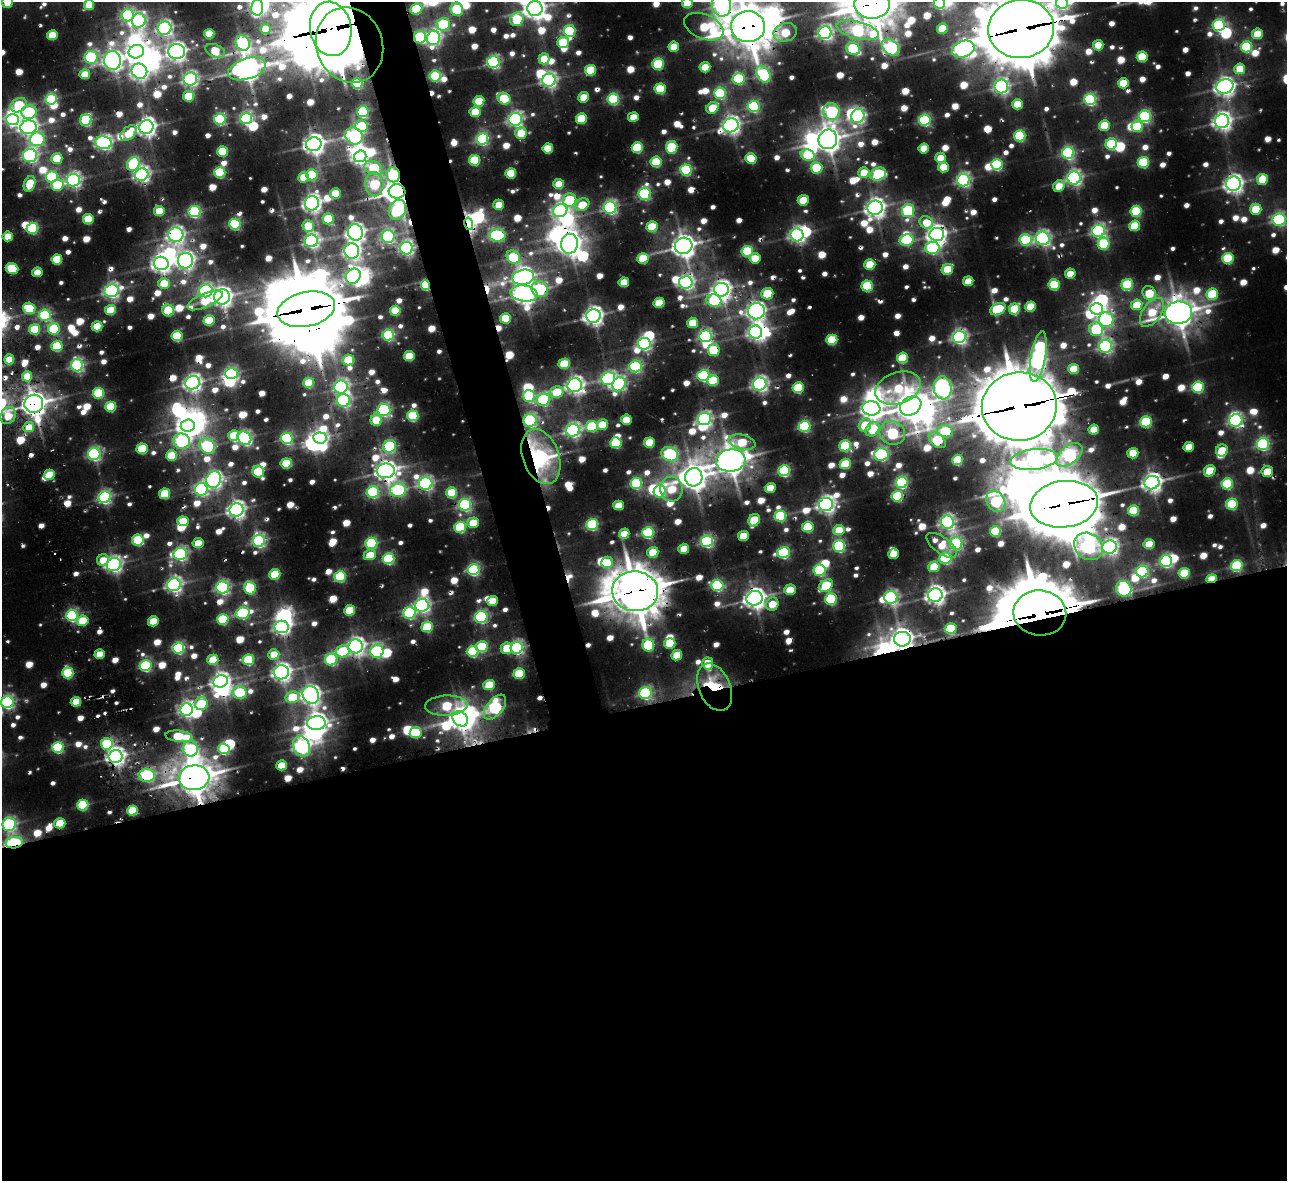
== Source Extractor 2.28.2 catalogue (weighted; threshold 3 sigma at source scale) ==
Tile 15 of 4 x 4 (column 3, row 4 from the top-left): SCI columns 3009-4293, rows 250-1428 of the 5580 x 5245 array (HDU 1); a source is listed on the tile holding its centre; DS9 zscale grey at full resolution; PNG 1289 x 1183 px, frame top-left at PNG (2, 2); each listed source drawn as its Kron ellipse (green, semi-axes under 4 px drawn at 4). Shown black and unused: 43% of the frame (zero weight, under 2 of 3 exposures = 11% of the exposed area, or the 3 px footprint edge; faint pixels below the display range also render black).
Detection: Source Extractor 2.28.2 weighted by HDU 2 'WHT'; one run over the whole footprint, this tile lists its part. Background 0.0879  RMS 0.03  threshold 0.134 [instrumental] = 3 sigma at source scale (4.5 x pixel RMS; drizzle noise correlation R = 1.50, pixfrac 1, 0.05/0.05 arcsec/px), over >= 5 px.
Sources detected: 1070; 6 too faint to see at this stretch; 70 inside a brighter object's white glare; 27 cosmic-ray / hot-pixel residue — neither listed nor drawn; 10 inside a brighter listed object's ellipse — not listed separately; of the other 957, all 500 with FLUX_AUTO >= 96.5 (the completeness limit of this list) listed and drawn (457 fainter detections not listed), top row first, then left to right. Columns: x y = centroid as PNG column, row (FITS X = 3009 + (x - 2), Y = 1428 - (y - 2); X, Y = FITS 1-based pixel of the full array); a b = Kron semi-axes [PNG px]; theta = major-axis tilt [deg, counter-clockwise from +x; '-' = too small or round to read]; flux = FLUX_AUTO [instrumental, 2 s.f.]
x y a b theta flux
7 2 6 5 - 140
687 3 5 5 - 160
939 3 6 5 - 450
1062 3 6 6 - 770
872 4 17 14 -1 8700
89 5 5 5 - 140
721 5 11 9 -81 1200
257 7 8 6 82 860
416 9 6 5 - 310
457 9 7 6 - 370
535 9 7 7 - 2700
128 15 6 6 - 750
517 19 7 6 - 310
139 20 7 6 - 890
443 24 7 6 - 420
1219 25 6 6 - 620
704 27 20 12 -23 230
748 27 17 15 -5 9900
165 28 7 6 - 1100
266 29 5 5 - 100
331 29 27 20 -80 24000
942 29 5 5 - 140
1021 29 33 29 5 22000
858 30 22 8 -14 560
569 31 6 6 - 420
785 32 12 9 18 140
825 33 6 6 - 1200
209 34 5 5 - 170
1257 34 5 5 - 140
52 35 5 5 - 160
420 37 6 6 - 480
434 38 7 6 - 1100
563 42 6 5 - 240
243 43 8 7 - 750
350 45 38 33 -69 2900
1098 45 5 5 - 130
674 47 5 5 - 110
891 47 10 7 -41 830
1246 47 5 5 - 390
853 49 7 6 - 390
963 49 12 8 19 1600
215 51 10 6 -24 140
136 52 8 6 23 2000
177 52 8 7 - 1800
91 57 6 6 - 620
1142 57 5 5 - 230
544 59 5 5 - 130
113 60 9 8 - 1900
493 62 6 6 - 890
658 64 5 5 - 380
705 67 5 5 - 120
247 69 19 10 18 3900
1240 69 5 5 - 140
590 70 5 5 - 250
139 71 8 7 - 1500
85 74 5 5 - 110
763 74 9 6 -60 740
435 76 6 5 - 470
190 79 7 6 - 1100
739 79 6 5 - 400
549 80 6 6 - 1300
357 83 5 5 - 370
1123 83 5 5 - 200
1001 86 7 7 - 1200
1225 87 8 7 - 2000
660 89 5 5 - 270
720 93 6 5 - 440
188 96 5 5 - 200
584 97 5 5 - 120
504 98 6 5 - 290
51 99 6 5 - 500
613 99 6 5 - 540
1090 99 6 5 - 630
479 101 5 5 - 160
1017 104 5 5 - 130
19 105 8 6 35 270
754 106 6 5 - 540
712 108 6 5 - 140
831 111 8 8 - 660
29 112 8 7 - 370
363 112 5 5 - 470
475 112 5 5 - 160
858 116 7 6 - 1100
1145 116 6 6 - 700
633 117 5 5 - 99
220 119 6 5 - 520
246 119 6 5 - 840
515 119 7 6 - 1200
581 119 5 5 - 240
12 120 6 5 - 630
86 120 6 5 - 530
925 120 6 5 - 600
1222 121 7 7 - 1900
731 125 8 7 - 1900
1104 125 5 5 - 180
361 126 6 6 - 280
1137 126 5 5 - 220
28 127 8 7 - 1500
146 127 7 7 - 2100
129 133 10 6 43 120
521 133 6 5 - 110
354 136 9 8 - 730
1020 136 5 5 - 450
37 139 7 7 - 540
482 139 6 6 - 690
828 139 10 9 - 4000
104 143 8 6 -13 1300
314 144 8 7 - 2600
1111 144 6 5 - 370
672 147 6 5 - 320
548 148 5 5 - 160
637 148 5 5 - 300
924 148 5 5 - 130
222 151 5 5 - 250
1068 153 6 6 - 740
30 155 7 6 - 1000
808 155 7 5 -23 260
360 156 6 5 - 1300
57 158 5 5 - 150
751 158 5 5 - 240
940 158 5 5 - 98
474 160 5 5 - 300
656 162 5 5 - 250
1143 162 6 5 - 380
133 164 7 6 - 460
997 164 6 5 - 510
943 167 5 5 - 150
373 168 9 6 -24 280
816 168 6 5 - 240
686 170 6 5 - 510
220 172 5 5 - 400
511 173 5 5 - 190
864 173 5 5 - 120
878 174 8 6 25 490
142 175 6 6 - 1400
312 175 5 5 - 330
393 175 7 6 - 350
52 177 6 5 - 420
304 177 5 5 - 110
1074 178 6 6 - 1200
1262 179 5 5 - 140
73 180 6 6 - 1300
963 180 6 6 - 1000
30 184 8 5 69 160
374 184 12 9 -87 230
559 184 5 5 - 110
1233 184 7 7 - 2000
57 185 6 5 - 200
1059 186 6 5 - 110
397 191 8 7 - 4500
335 193 5 5 - 130
644 194 6 6 - 650
570 200 7 6 - 300
803 200 5 5 - 160
312 203 7 7 - 1700
499 205 5 5 - 100
582 205 7 5 32 120
610 208 6 6 - 1000
875 208 7 7 - 2200
1256 209 5 5 - 170
397 210 10 8 62 480
159 211 5 5 - 130
560 211 7 6 - 980
908 211 6 6 - 530
1136 211 5 5 - 340
194 212 6 5 - 630
88 219 5 5 - 200
328 219 5 5 - 220
1279 219 7 6 - 820
926 222 7 6 - 110
235 224 5 5 - 550
469 224 6 4 -77 1300
308 226 6 5 - 180
1135 226 5 5 - 170
652 227 5 5 - 230
32 228 6 5 - 430
1098 231 6 6 - 1000
355 232 8 7 - 1800
937 234 7 6 - 2200
176 235 7 7 - 1400
498 235 8 6 2 540
797 235 6 6 - 1400
8 236 5 5 - 120
388 236 6 6 - 840
1043 238 7 6 - 1200
906 240 7 5 11 340
1026 240 6 5 - 470
311 241 6 6 - 1200
569 244 10 8 83 3200
1104 244 6 6 - 370
684 246 9 8 - 3500
406 248 6 6 - 1200
932 248 7 6 - 580
352 251 8 7 - 1300
747 251 6 5 - 410
513 257 7 6 - 390
643 258 5 5 - 220
755 258 5 5 - 120
1228 258 5 5 - 370
57 259 5 5 - 200
186 261 8 7 - 1500
161 263 7 6 - 2100
870 264 5 5 - 180
12 268 6 5 - 250
947 269 6 5 - 180
37 272 5 5 - 99
1070 273 5 5 - 100
353 276 8 7 - 1200
523 277 11 7 13 2300
968 281 5 5 - 110
624 282 5 5 - 120
686 282 6 6 - 1100
164 283 6 5 - 110
425 285 5 4 - 330
1054 285 5 5 - 320
1127 285 6 5 - 390
867 286 6 5 - 360
540 289 8 8 - 410
721 290 7 7 - 2100
112 291 7 6 - 1300
206 291 7 6 - 790
524 293 14 8 -8 2900
1149 293 7 6 - 140
767 294 6 5 - 200
1212 294 6 5 - 290
222 297 8 7 - 2300
205 300 19 7 23 170
714 301 7 6 - 430
659 303 5 5 - 180
1137 305 5 5 - 130
1030 307 5 5 - 130
29 308 6 5 - 210
306 309 29 17 12 19000
998 309 8 5 27 290
1014 309 5 5 - 250
1096 309 6 6 - 1200
110 310 5 5 - 160
168 310 6 5 - 280
395 311 5 5 - 190
756 311 8 8 - 1800
1152 312 16 9 55 140
1178 313 14 11 9 5200
45 315 6 5 - 540
593 316 7 6 - 2100
505 318 5 5 - 180
1106 319 7 7 - 650
209 320 5 5 - 200
693 323 5 5 - 130
97 326 5 5 - 160
35 329 5 5 - 230
54 329 6 5 - 370
1096 329 7 6 - 400
756 332 6 6 - 1400
388 335 6 5 - 650
177 336 5 5 - 270
706 336 6 6 - 850
959 337 6 6 - 1200
832 340 5 5 - 240
644 344 6 6 - 1000
57 346 5 5 - 290
1106 346 6 6 - 930
714 350 6 6 - 250
409 356 5 5 - 170
1038 357 25 7 80 1800
902 358 5 5 - 240
9 359 5 5 - 97
348 360 6 5 - 200
564 364 5 5 - 190
77 365 6 6 - 870
635 366 6 6 - 640
1074 369 5 5 - 170
231 373 6 5 - 740
703 375 6 5 - 650
27 376 5 5 - 110
608 379 7 6 - 850
713 381 6 5 - 200
193 383 7 6 - 1700
309 383 5 5 - 190
619 384 7 6 - 950
760 384 7 6 - 1400
575 385 7 7 - 1700
341 387 7 6 - 1100
1198 387 6 5 - 470
798 388 6 5 - 320
898 388 23 15 18 210
943 388 11 9 -84 1500
557 392 7 5 14 150
98 393 5 5 - 350
529 396 6 6 - 380
343 400 7 6 - 840
544 400 7 6 - 540
34 404 9 9 - 4300
911 406 11 9 31 5100
1019 406 37 34 7 27000
111 407 5 5 - 260
871 408 9 7 -8 2200
384 410 6 6 - 790
8 415 9 7 61 120
413 416 5 5 - 380
704 419 6 6 - 1200
376 420 6 5 - 180
530 420 6 6 - 870
626 420 5 5 - 120
1236 421 7 6 - 890
1146 422 6 5 - 450
602 425 5 5 - 140
865 425 7 6 - 180
188 426 7 6 - 2000
592 426 6 5 - 320
804 426 6 5 - 580
29 427 5 5 - 100
873 429 8 6 50 190
1094 429 5 5 - 110
573 430 7 6 - 1200
945 431 8 6 -12 270
892 433 13 12 - 410
234 435 5 5 - 170
244 438 7 6 - 950
287 438 6 5 - 540
320 438 6 5 - 1200
937 440 10 6 -41 280
182 441 8 7 - 750
742 442 14 7 -13 150
616 443 6 5 - 330
649 443 5 5 - 160
1263 444 6 6 - 750
207 446 8 7 - 550
390 446 6 6 - 510
845 446 6 5 - 350
1189 447 5 5 - 110
142 449 5 5 - 250
1222 450 6 6 - 150
1133 453 5 5 - 130
94 454 6 6 - 940
670 454 8 7 - 760
881 454 7 6 - 790
1069 455 15 8 39 940
171 456 5 5 - 200
541 457 28 18 -70 520
1034 459 24 10 7 1200
958 460 5 5 - 250
731 461 15 11 7 5200
286 463 6 5 - 200
845 464 5 5 - 220
386 471 9 7 5 2600
784 471 6 5 - 550
1210 471 6 5 - 150
258 472 6 5 - 320
1267 472 6 5 - 130
49 475 5 5 - 160
694 477 9 8 - 3900
214 480 8 7 - 1400
902 482 6 5 - 610
426 483 7 6 - 1100
636 483 6 5 - 460
1152 483 7 6 - 2200
1227 484 6 5 - 390
770 488 5 5 - 120
201 489 6 6 - 900
671 489 12 11 - 140
398 490 8 7 - 640
660 491 6 6 - 550
373 492 6 6 - 520
452 493 5 5 - 250
165 494 5 5 - 210
897 496 6 5 - 360
105 497 6 6 - 910
996 501 11 9 -57 400
826 504 7 6 - 1700
1064 504 34 23 7 18000
1232 504 6 5 - 360
465 505 6 6 - 750
618 505 5 5 - 120
236 510 7 6 - 1800
1133 511 5 5 - 280
780 516 6 5 - 400
754 520 6 5 - 220
183 521 5 5 - 210
947 522 7 6 - 1200
473 523 5 5 - 120
592 524 6 5 - 530
460 527 6 5 - 410
808 527 6 5 - 270
839 530 5 5 - 110
995 531 6 5 - 270
648 533 6 5 - 560
624 534 5 5 - 100
743 536 5 5 - 140
138 540 6 5 - 360
259 541 6 6 - 930
707 541 6 5 - 840
198 543 5 5 - 120
371 543 6 5 - 520
956 543 6 6 - 760
1149 544 5 5 - 130
942 545 18 8 -36 110
839 546 6 5 - 620
1088 546 15 13 -38 920
1110 547 7 6 - 1200
684 549 5 5 - 100
653 552 5 5 - 150
783 552 6 5 - 550
180 554 7 6 - 960
893 554 5 5 - 120
370 555 6 5 - 110
946 558 6 5 - 580
388 559 6 5 - 450
103 560 6 6 - 100
1166 561 6 6 - 760
607 562 6 5 - 130
114 564 7 6 - 1400
1237 566 6 5 - 440
934 567 6 5 - 130
473 570 6 5 - 680
820 570 6 5 - 510
1142 572 6 5 - 580
1184 573 5 5 - 220
275 574 5 5 - 250
340 576 6 5 - 440
1211 579 5 4 - 130
174 585 7 6 - 1400
717 585 6 5 - 500
826 586 7 5 33 270
223 587 6 6 - 930
250 588 6 6 - 370
1124 589 8 7 - 630
790 590 6 5 - 110
635 591 23 20 -4 11000
935 595 7 6 - 2200
891 597 6 6 - 1000
754 598 8 7 - 2700
831 599 6 5 - 500
493 601 5 5 - 110
772 604 7 6 - 100
422 605 7 6 - 1200
350 610 5 5 - 200
243 613 7 5 15 550
410 613 6 6 - 610
1040 613 26 22 -7 23000
72 615 6 5 - 690
481 617 6 6 - 670
223 619 6 5 - 360
83 621 5 5 - 170
153 621 5 5 - 150
282 627 7 6 - 1300
427 627 6 5 - 240
951 629 6 5 - 320
902 639 8 7 - 2900
670 643 6 5 - 190
648 645 6 6 - 390
356 646 7 7 - 1800
482 647 6 5 - 270
178 648 6 5 - 630
506 648 6 5 - 100
517 648 6 6 - 1000
343 651 7 6 - 240
377 651 7 6 - 710
473 651 6 5 - 430
100 654 5 4 - 110
274 654 5 5 - 120
677 655 5 5 - 130
331 659 6 6 - 540
213 660 5 5 - 160
248 660 6 5 - 310
708 663 6 5 - 140
146 666 6 5 - 580
281 672 7 7 - 1900
68 673 5 5 - 380
519 673 5 5 - 250
221 681 7 6 - 1600
489 685 5 5 - 190
715 687 25 15 -66 200
240 693 7 6 - 400
645 693 6 6 - 680
311 695 9 8 - 2000
292 697 7 5 14 170
7 702 6 6 - 930
76 702 5 5 - 150
201 704 7 6 - 210
446 706 21 10 3 230
495 707 14 8 51 740
187 710 6 6 - 1400
460 719 8 7 - 3100
316 723 9 7 4 2300
416 733 6 5 - 250
179 736 13 5 -7 240
107 744 6 5 - 380
301 746 10 8 -66 1400
58 747 6 5 - 560
190 749 8 7 - 500
224 749 6 5 - 390
116 757 7 6 - 2000
282 765 5 5 - 140
147 775 8 6 -3 770
194 778 15 12 7 6700
83 805 6 5 - 370
132 810 5 5 - 240
60 823 5 5 - 200
9 824 6 6 - 810
14 843 8 5 9 450
Overlapping masked pixels (flux is a lower limit): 73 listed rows (the first 20) at x y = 872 4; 1219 25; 748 27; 331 29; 1021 29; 858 30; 420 37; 350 45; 891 47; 247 69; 549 80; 1123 83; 731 125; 314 144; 133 164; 393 175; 73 180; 374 184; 397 191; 582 205
Isophote crosses this tile's border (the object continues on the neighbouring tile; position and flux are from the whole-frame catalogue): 16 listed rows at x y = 7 2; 687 3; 939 3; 1062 3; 872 4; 89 5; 721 5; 457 9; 535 9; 748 27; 331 29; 1021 29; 12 120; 1279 219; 7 702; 9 824